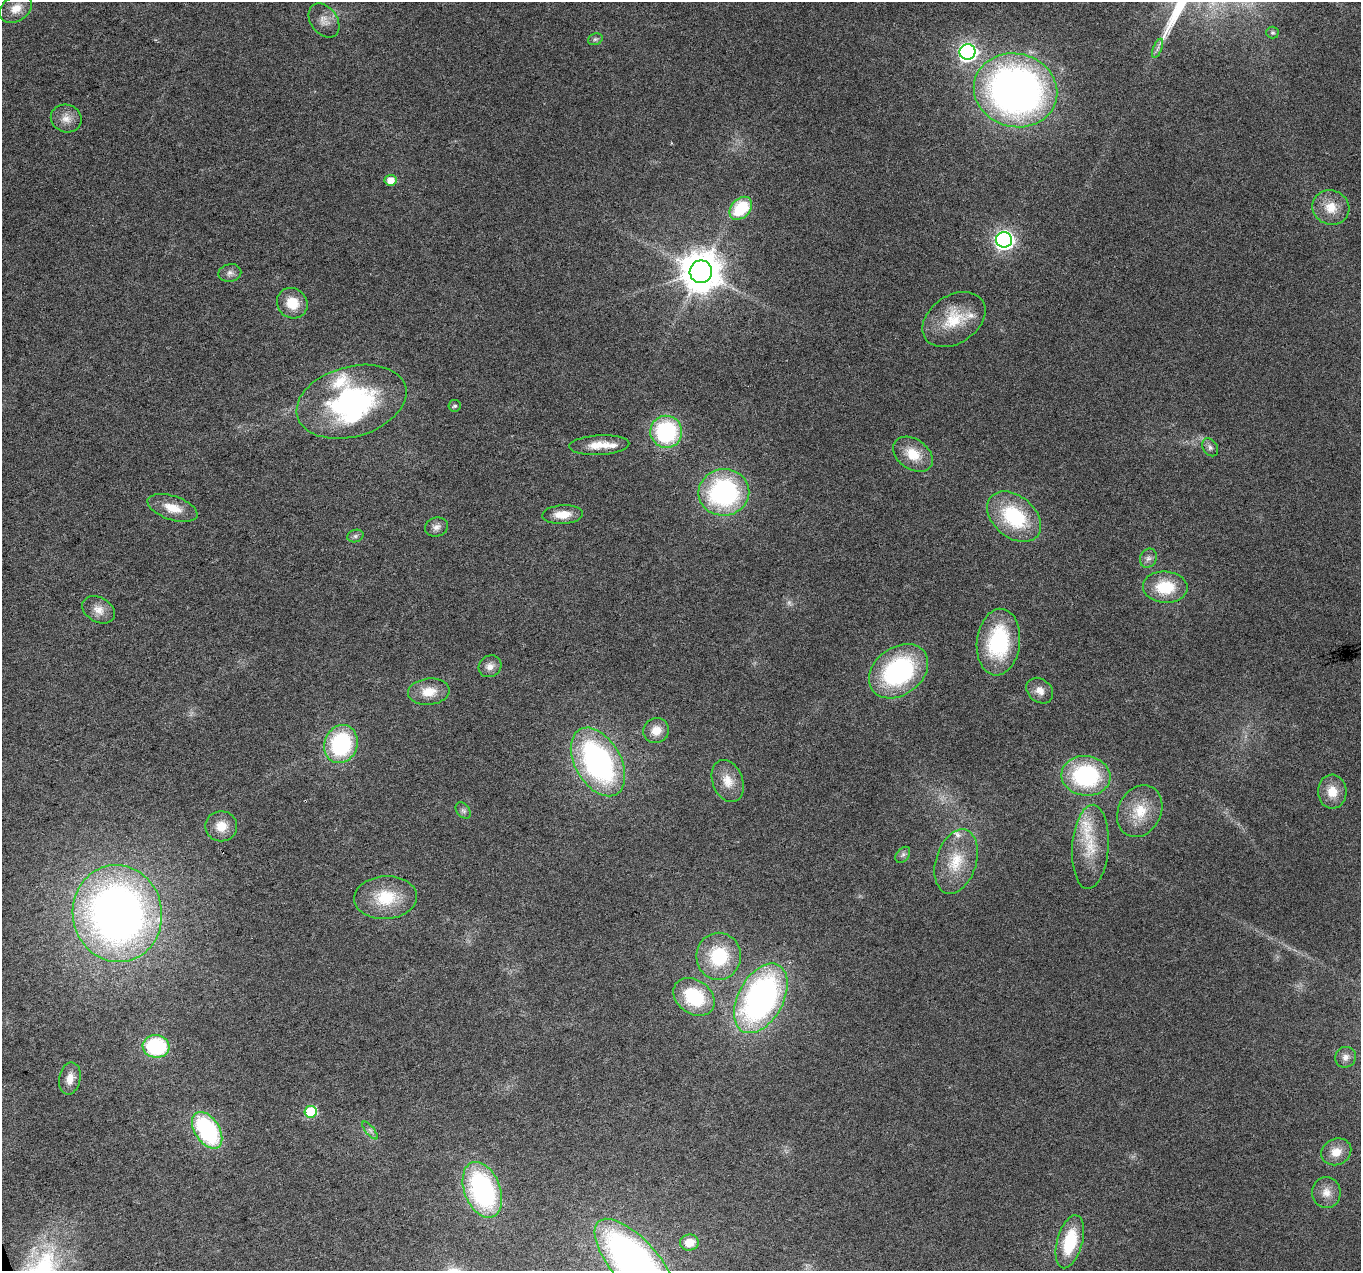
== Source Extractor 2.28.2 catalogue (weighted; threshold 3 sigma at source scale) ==
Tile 7 of 4 x 4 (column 3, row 2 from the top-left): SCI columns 2720-4078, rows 2662-3930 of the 5437 x 5268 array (HDU 1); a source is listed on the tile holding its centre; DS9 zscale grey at full resolution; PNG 1363 x 1273 px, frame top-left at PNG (2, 2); each listed source drawn as its Kron ellipse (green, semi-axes under 4 px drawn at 4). Shown black and unused: <1% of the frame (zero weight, under 3 of 6 exposures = <1% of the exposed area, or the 3 px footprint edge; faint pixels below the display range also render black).
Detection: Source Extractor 2.28.2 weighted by HDU 2 'WHT'; one run over the whole footprint, this tile lists its part. Background 0.0284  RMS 0.0027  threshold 0.0112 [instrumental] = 3 sigma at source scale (4.09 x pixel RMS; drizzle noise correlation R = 1.36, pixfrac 0.8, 0.0396/0.0396 arcsec/px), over >= 5 px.
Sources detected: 72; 1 too faint to see at this stretch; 1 inside a brighter object's white glare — neither listed nor drawn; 5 inside a brighter listed object's ellipse — not listed separately; the other 65 listed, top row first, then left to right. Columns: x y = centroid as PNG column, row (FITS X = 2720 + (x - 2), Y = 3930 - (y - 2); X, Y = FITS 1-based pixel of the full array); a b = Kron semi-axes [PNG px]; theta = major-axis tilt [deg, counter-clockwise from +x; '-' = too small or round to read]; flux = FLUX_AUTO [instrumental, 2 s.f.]
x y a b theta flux
16 9 17 12 34 3.2
324 21 19 13 -53 2.6
1272 33 6 6 - 0.47
595 39 7 5 20 0.6
1157 48 10 3 69 0.67
967 52 8 7 - 92
1015 90 42 36 -14 150
66 118 15 13 -21 2.7
391 180 6 5 - 3
741 208 13 9 46 13
1331 208 18 17 - 5.1
1004 240 8 7 - 110
701 272 11 11 - 770
230 273 11 9 11 1.3
292 303 16 14 -41 5.6
954 319 34 24 34 10
351 402 56 35 16 49
455 406 6 6 - 0.55
666 432 16 16 - 29
599 445 30 10 3 4.8
1210 447 10 7 -56 0.95
913 454 22 15 -35 6
724 492 25 23 6 44
173 508 26 12 -18 4.8
563 515 20 9 3 3.9
1014 517 30 21 -40 20
436 527 12 9 15 1.4
355 536 8 6 16 0.71
1148 558 10 8 61 1.2
1165 587 22 15 -4 10
99 610 17 12 -30 2.9
998 642 33 21 83 23
490 666 12 10 35 1.9
898 671 32 24 37 36
1040 691 14 11 -40 2.2
429 692 21 13 5 4.8
656 731 13 12 - 3.1
341 744 19 16 70 27
598 762 37 23 -60 62
1086 776 24 20 -7 29
728 781 22 15 -69 4.4
1332 792 17 14 -86 4.3
463 811 9 6 -48 0.8
1140 811 27 21 62 7.6
221 826 16 15 - 4.2
1090 847 42 18 86 9.9
903 855 9 6 50 0.76
956 862 33 20 73 9.1
385 898 31 21 4 11
117 914 48 44 -80 180
719 956 23 22 - 16
694 997 22 17 -36 16
761 998 38 22 62 89
156 1046 13 11 -7 23
1346 1057 11 10 - 1.5
70 1078 16 10 79 2.7
311 1112 6 6 - 16
207 1130 20 12 -57 33
370 1130 11 3 -50 0.64
1336 1152 15 13 25 3.6
482 1190 29 18 -68 44
1326 1192 15 14 - 2.9
689 1242 9 8 - 3.3
1070 1242 27 12 75 13
635 1264 56 23 -49 120
Isophote crosses this tile's border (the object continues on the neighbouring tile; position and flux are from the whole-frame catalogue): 1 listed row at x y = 635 1264